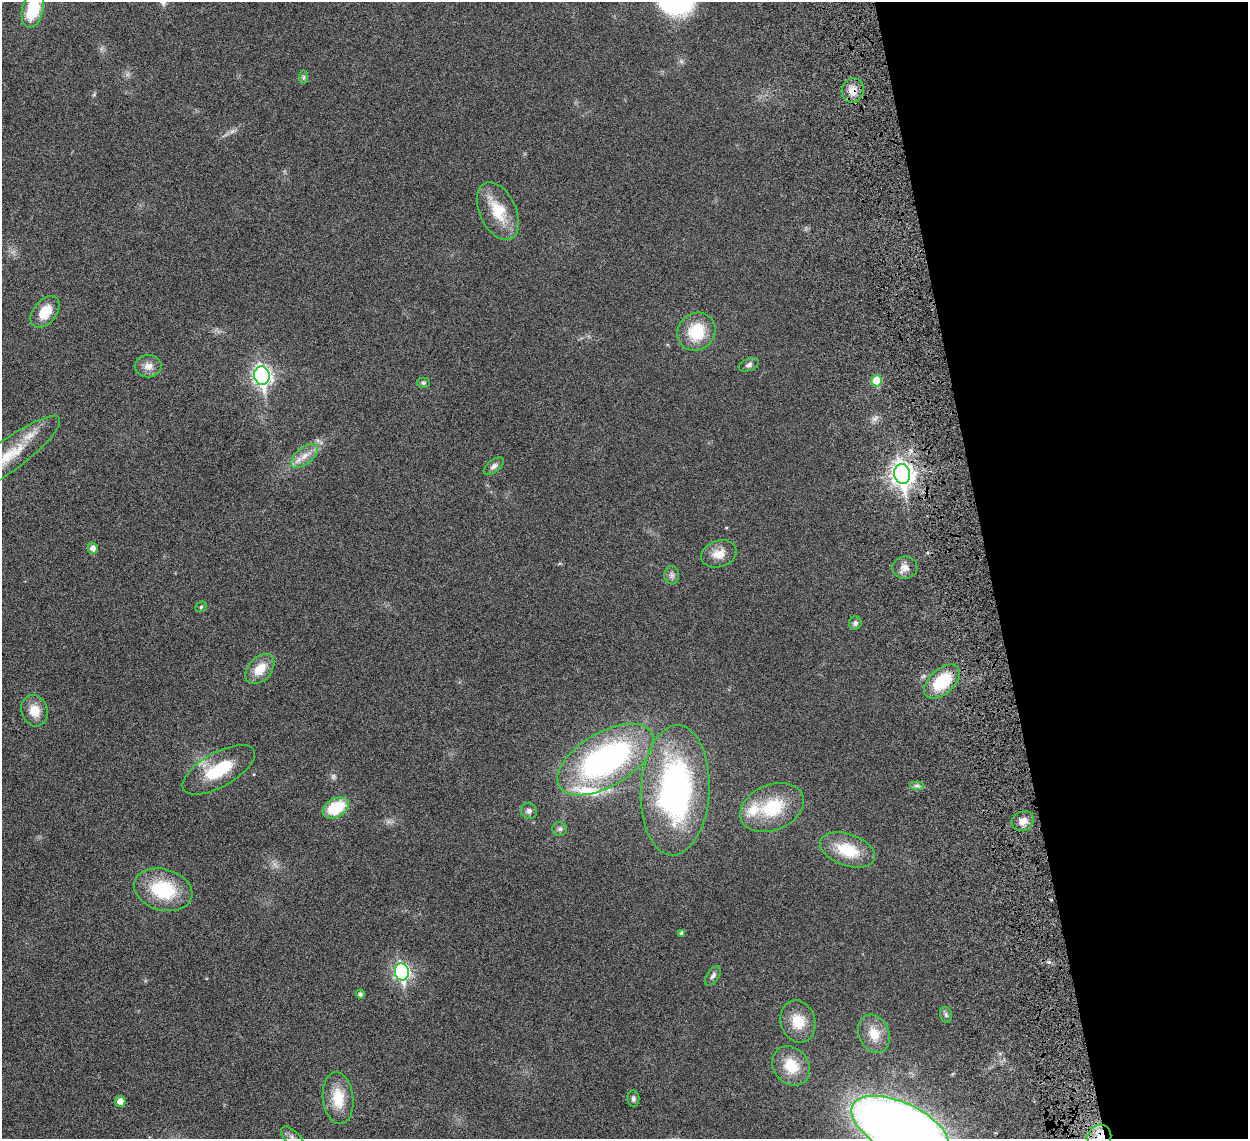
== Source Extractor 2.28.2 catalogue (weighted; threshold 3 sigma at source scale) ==
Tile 12 of 4 x 4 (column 4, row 3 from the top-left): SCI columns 3826-5071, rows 1495-2631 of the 5157 x 5153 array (HDU 1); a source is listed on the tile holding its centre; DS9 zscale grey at full resolution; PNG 1250 x 1141 px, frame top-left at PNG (2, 2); each listed source drawn as its Kron ellipse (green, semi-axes under 4 px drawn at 4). Shown black and unused: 21% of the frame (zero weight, under 6 of 12 exposures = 7% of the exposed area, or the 3 px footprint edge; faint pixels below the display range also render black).
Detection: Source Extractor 2.28.2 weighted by HDU 2 'WHT'; one run over the whole footprint, this tile lists its part. Background 0.0352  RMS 0.0025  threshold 0.0103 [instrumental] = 3 sigma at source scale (4.09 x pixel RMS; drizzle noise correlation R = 1.36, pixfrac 0.8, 0.05/0.05 arcsec/px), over >= 5 px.
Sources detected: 53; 2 too faint to see at this stretch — neither listed nor drawn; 2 inside a brighter listed object's ellipse — not listed separately; the other 49 listed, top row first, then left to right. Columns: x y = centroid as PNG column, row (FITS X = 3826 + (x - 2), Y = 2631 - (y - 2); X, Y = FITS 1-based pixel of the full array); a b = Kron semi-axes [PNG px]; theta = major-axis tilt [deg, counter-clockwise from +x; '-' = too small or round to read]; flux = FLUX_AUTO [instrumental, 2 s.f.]
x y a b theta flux
33 9 19 10 75 8.8
303 77 7 4 89 0.36
853 90 12 11 - 2.4
498 211 31 18 -65 6.9
45 312 18 11 50 4.3
696 332 20 18 46 8.1
749 365 10 6 22 0.66
148 366 13 11 0 1.8
262 376 9 7 -79 85
877 381 6 5 - 5.9
423 383 7 5 -1 0.4
9 455 62 15 37 9.9
304 456 16 8 39 2.1
494 466 12 6 39 0.81
902 474 10 8 -79 150
93 548 5 5 - 1.2
719 554 18 13 18 2.8
905 568 12 11 - 1.6
672 575 9 7 -84 0.75
201 607 6 5 - 0.33
855 623 7 6 - 0.63
260 669 17 11 48 3.9
942 682 21 12 42 10
35 711 16 13 -73 3.4
605 759 53 27 30 57
219 770 40 17 29 9.4
917 785 7 4 0 0.59
675 790 65 34 87 54
336 808 14 9 29 9.3
772 808 33 23 22 11
529 811 8 8 - 0.79
1023 821 11 9 26 1.9
560 829 7 7 - 0.69
847 850 29 16 -19 8
163 890 30 20 -16 13
682 933 4 4 - 0.72
402 972 8 7 - 50
713 976 11 6 55 0.71
360 994 4 4 - 0.66
946 1015 8 6 -73 0.53
798 1022 21 17 -74 4.9
874 1034 20 15 -67 3.8
791 1066 21 17 -49 5.6
338 1098 26 15 -83 5.9
633 1099 8 6 -85 0.67
120 1101 5 5 - 2.3
900 1128 52 25 -25 300
1099 1137 13 11 56 3.5
293 1138 15 7 -46 1.1
Overlapping masked pixels (flux is a lower limit): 3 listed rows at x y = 853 90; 902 474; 1099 1137
Isophote crosses this tile's border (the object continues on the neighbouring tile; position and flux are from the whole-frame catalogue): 5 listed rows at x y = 33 9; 9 455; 900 1128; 1099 1137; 293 1138